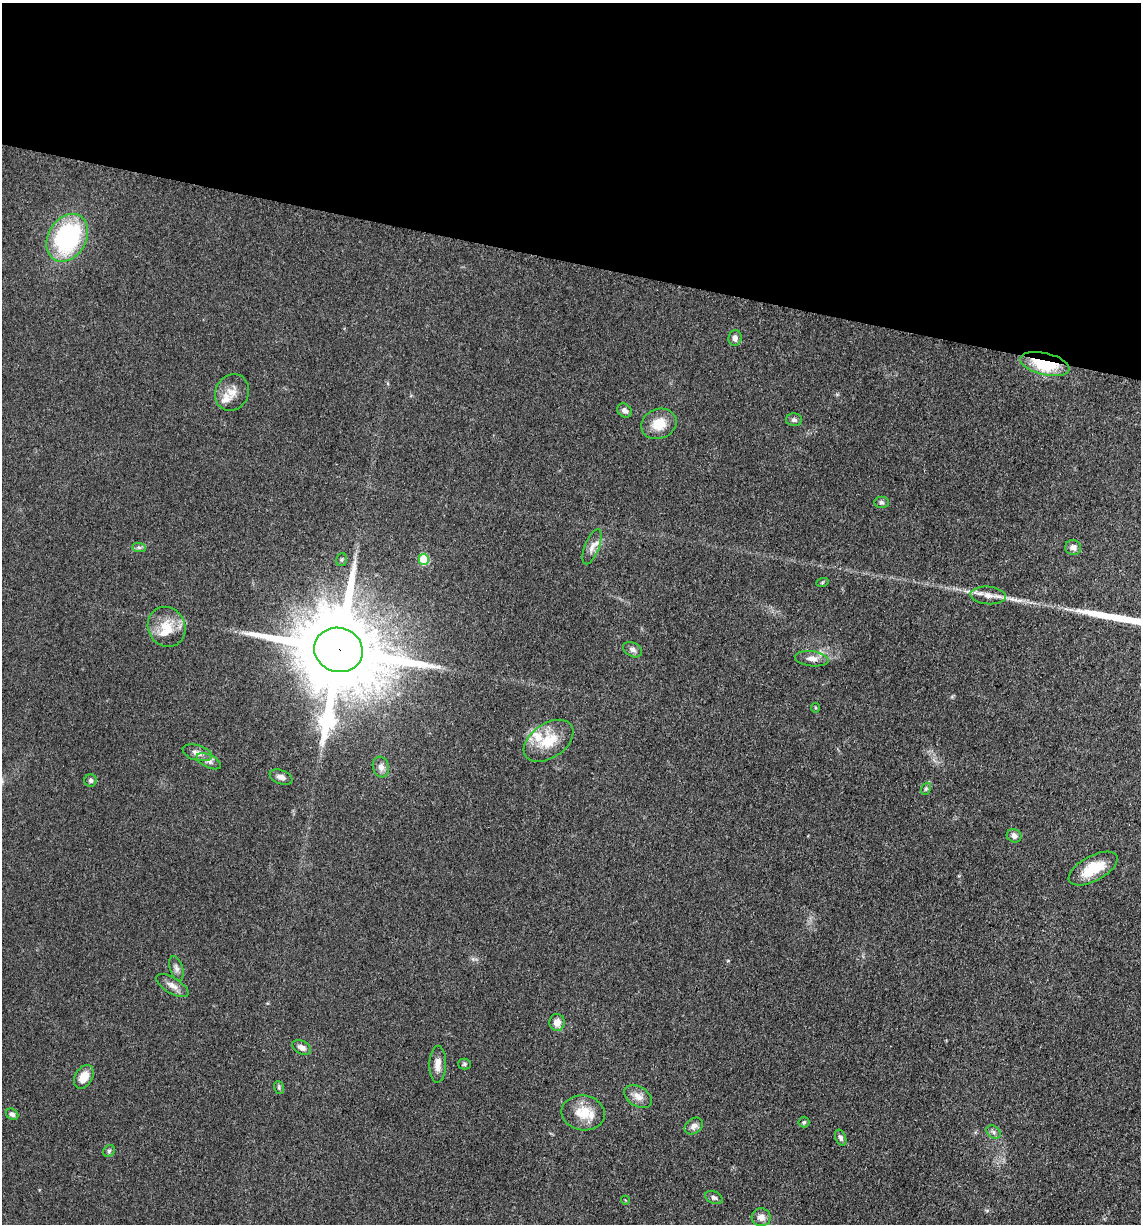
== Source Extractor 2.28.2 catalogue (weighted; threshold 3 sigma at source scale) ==
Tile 2 of 4 x 4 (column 2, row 1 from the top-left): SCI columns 1386-2524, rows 3687-4908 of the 4980 x 4922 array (HDU 1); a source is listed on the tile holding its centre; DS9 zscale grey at full resolution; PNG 1143 x 1226 px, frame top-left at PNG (2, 3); each listed source drawn as its Kron ellipse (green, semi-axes under 4 px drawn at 4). Shown black and unused: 21% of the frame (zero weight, under 3 of 5 exposures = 4% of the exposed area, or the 3 px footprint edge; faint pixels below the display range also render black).
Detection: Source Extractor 2.28.2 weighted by HDU 2 'WHT'; one run over the whole footprint, this tile lists its part. Background 0.0564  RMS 0.0058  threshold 0.0261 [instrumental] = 3 sigma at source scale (4.5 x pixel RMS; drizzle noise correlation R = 1.50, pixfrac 1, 0.05/0.05 arcsec/px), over >= 5 px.
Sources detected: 54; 1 long thin detection or spike segment (spike, bleed or trail) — neither listed nor drawn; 5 inside a brighter listed object's ellipse — not listed separately; the other 48 listed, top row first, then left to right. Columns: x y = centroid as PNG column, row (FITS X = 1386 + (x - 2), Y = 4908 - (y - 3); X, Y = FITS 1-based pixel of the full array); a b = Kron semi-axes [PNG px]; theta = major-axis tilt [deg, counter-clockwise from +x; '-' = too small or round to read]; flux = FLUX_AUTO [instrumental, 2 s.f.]
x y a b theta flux
67 238 25 19 61 77
735 338 8 6 83 2.7
1045 364 25 11 -13 31
232 392 19 16 62 7.6
624 411 8 6 -42 2.1
794 420 8 6 -3 1.6
659 424 18 14 21 11
881 502 7 5 0 1.2
139 547 7 4 -1 1.3
592 547 19 7 69 4
1073 547 8 7 - 2.8
424 559 5 5 - 24
342 560 7 5 73 0.95
822 583 6 4 20 0.74
988 595 18 9 -4 5.3
167 627 20 18 -64 13
338 650 24 22 -19 12000
633 650 10 7 -29 2.4
812 659 17 7 -7 4.4
815 708 5 2 - 0.55
549 741 27 17 34 18
197 753 15 7 -16 3.7
209 761 13 6 -25 2.4
381 767 10 8 -73 3.2
281 777 12 7 -21 3
91 781 6 6 - 1.5
926 789 6 4 68 1
1014 836 7 6 - 2.8
1093 869 27 12 28 16
176 968 13 6 -73 2.3
172 986 18 7 -31 4.2
557 1022 8 7 - 4.5
302 1047 10 6 -28 3.1
438 1064 18 8 88 4.9
464 1064 6 5 - 1.1
84 1077 13 8 59 7.7
279 1087 6 5 - 0.9
638 1097 15 10 -33 5.1
583 1113 22 17 -9 14
12 1114 6 5 - 2
804 1122 5 5 - 0.89
694 1126 10 7 36 2.9
994 1132 8 6 -38 1.5
841 1138 8 5 -68 1.7
109 1151 6 5 - 1.1
714 1198 9 6 -24 1.6
625 1200 4 3 - 0.43
761 1217 9 9 - 4.3
Overlapping masked pixels (flux is a lower limit): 2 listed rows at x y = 1045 364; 338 650